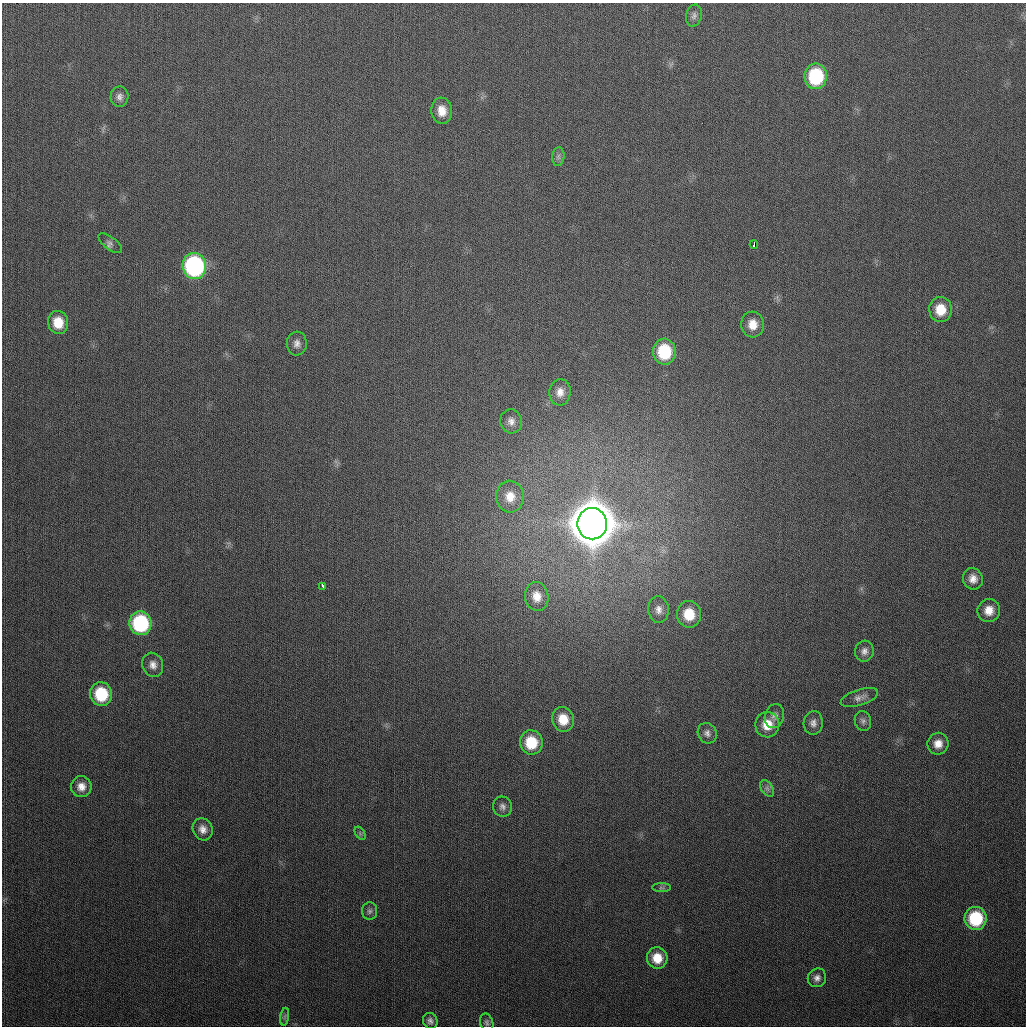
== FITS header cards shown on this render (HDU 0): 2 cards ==
NAXIS1  =                 1024
NAXIS2  =                 1024

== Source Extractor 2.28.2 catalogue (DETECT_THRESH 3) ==
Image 1024 x 1024 px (HDU 0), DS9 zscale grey, 1 PNG px = 1 image px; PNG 1028 x 1028 px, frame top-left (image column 1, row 1024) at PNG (2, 3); each listed source drawn as its Kron ellipse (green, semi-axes under 4 px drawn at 4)
Background 300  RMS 12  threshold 35.7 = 3 sigma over >= 5 px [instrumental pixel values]
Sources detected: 49; all 49 listed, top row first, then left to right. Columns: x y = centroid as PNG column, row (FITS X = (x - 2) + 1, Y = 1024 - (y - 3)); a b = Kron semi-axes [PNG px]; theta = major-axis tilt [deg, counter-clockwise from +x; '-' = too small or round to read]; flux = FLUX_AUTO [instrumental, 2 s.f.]
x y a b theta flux
694 16 11 8 75 3.1e+03
816 76 13 11 88 6.1e+04
119 97 10 9 - 3.9e+03
442 111 13 10 -83 1.1e+04
558 157 9 6 85 2.5e+03
110 243 14 6 -38 3.1e+03
754 244 4 3 - 1.6e+04
194 266 13 12 - 1.6e+05
940 310 12 11 - 1.7e+04
58 322 12 10 -77 1.6e+04
753 324 13 11 -84 1.1e+04
297 344 12 10 84 4.9e+03
664 352 13 11 -88 4.2e+04
560 392 13 10 85 7.5e+03
511 421 12 10 -78 5.8e+03
510 497 16 14 -85 1.3e+04
592 524 16 15 - 4.8e+06
973 579 11 10 - 7.0e+03
323 586 4 3 - 8.8e+03
537 596 14 11 -81 9.7e+03
658 609 13 10 -86 6.2e+03
989 610 11 11 - 1.1e+04
689 614 13 12 - 2.2e+04
140 623 12 11 - 8.4e+04
864 651 10 9 - 4.5e+03
153 665 12 10 -70 6.1e+03
101 694 12 11 - 4.0e+04
859 698 19 8 18 5.1e+03
774 716 12 9 72 4.5e+03
563 719 12 11 - 1.6e+04
863 721 10 8 -76 2.9e+03
813 723 12 9 86 4.8e+03
767 725 12 12 - 1.4e+04
707 733 10 9 - 3.9e+03
531 742 12 11 - 2.7e+04
938 744 11 10 - 8.5e+03
81 787 10 10 - 7.6e+03
767 788 9 6 -54 2.6e+03
502 807 10 9 - 3.9e+03
203 829 11 9 -64 6.4e+03
360 833 7 4 -57 1.6e+03
661 888 9 4 0 1.7e+03
370 911 9 7 -90 2.7e+03
975 918 11 11 - 5.1e+04
657 958 11 10 - 1.5e+04
817 978 9 9 - 4.5e+03
285 1017 9 4 81 1.8e+03
430 1021 8 7 - 3.1e+03
487 1022 9 6 -75 2.2e+03